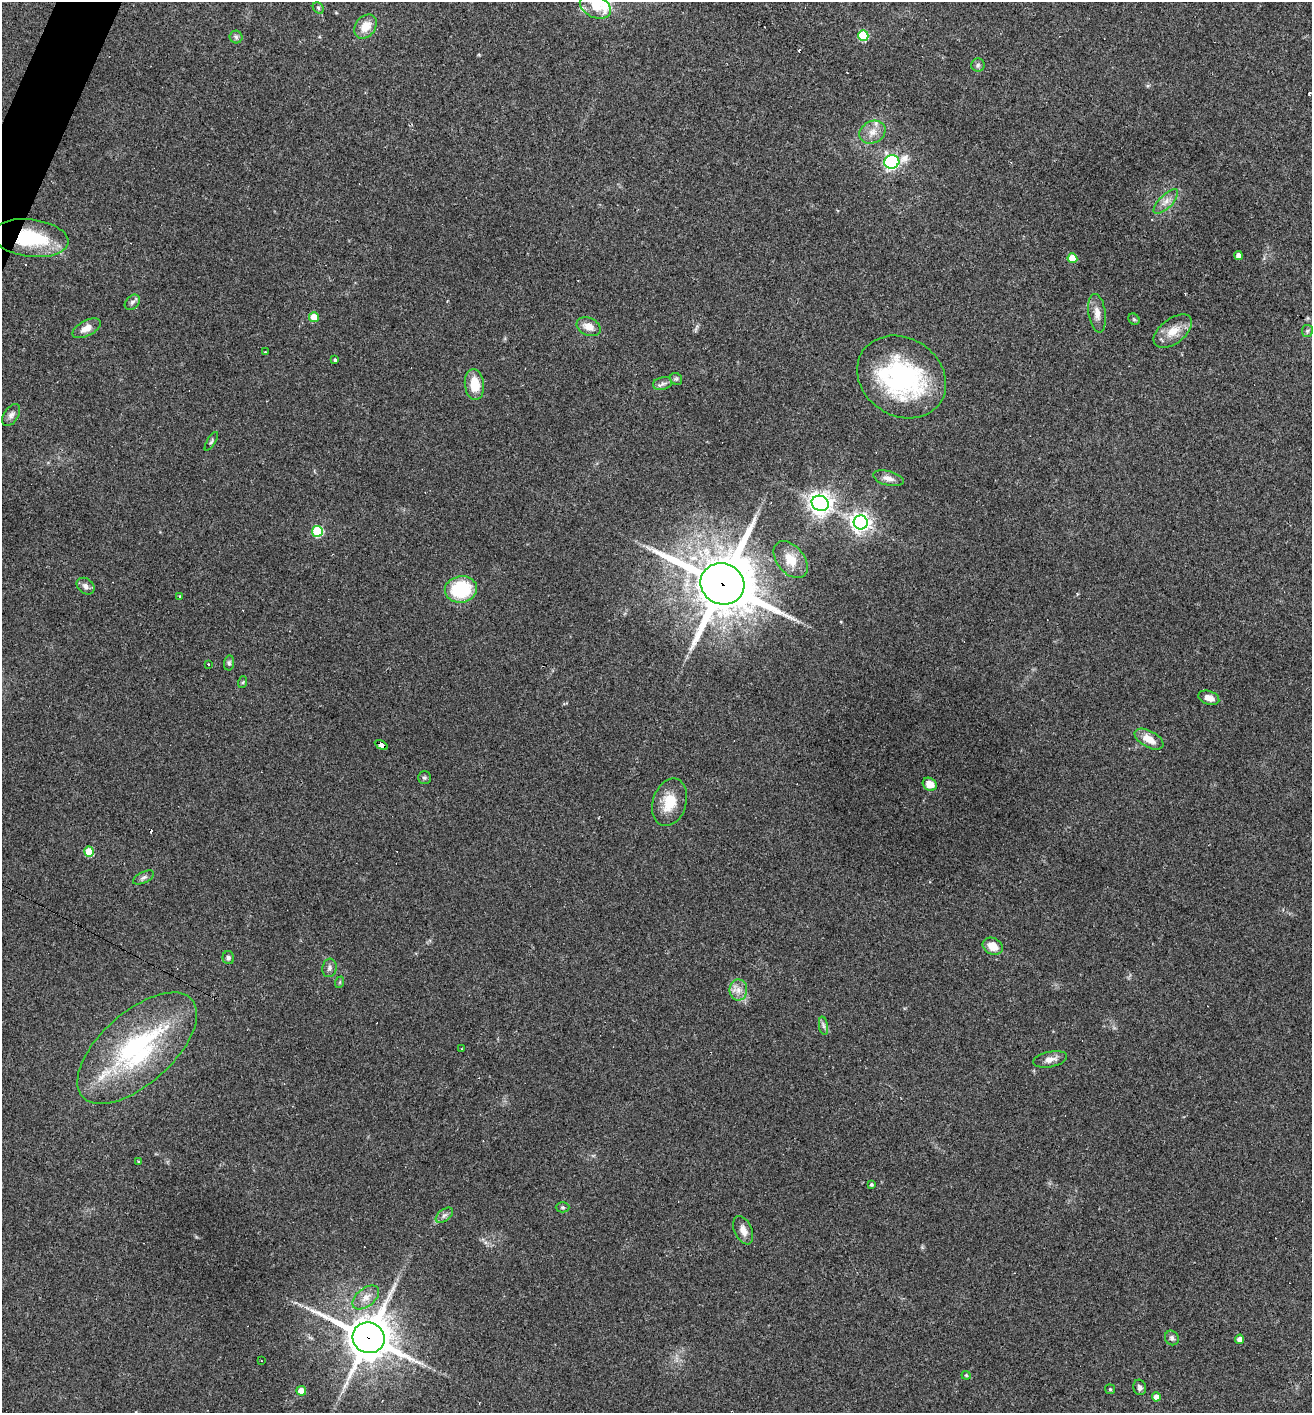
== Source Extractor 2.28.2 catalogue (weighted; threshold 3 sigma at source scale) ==
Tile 11 of 4 x 4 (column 3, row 3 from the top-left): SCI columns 2760-4069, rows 1412-2822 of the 5654 x 5643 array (HDU 1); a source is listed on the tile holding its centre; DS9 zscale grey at full resolution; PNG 1314 x 1415 px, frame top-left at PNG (2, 2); each listed source drawn as its Kron ellipse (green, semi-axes under 4 px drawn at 4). Shown black and unused: <1% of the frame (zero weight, under 2 of 3 exposures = <1% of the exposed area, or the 3 px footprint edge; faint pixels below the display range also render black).
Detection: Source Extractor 2.28.2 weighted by HDU 2 'WHT'; one run over the whole footprint, this tile lists its part. Background 0.0502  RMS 0.0065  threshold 0.0292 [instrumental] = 3 sigma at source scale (4.5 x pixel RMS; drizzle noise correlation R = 1.50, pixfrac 1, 0.05/0.05 arcsec/px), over >= 5 px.
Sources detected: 81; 8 cosmic-ray / hot-pixel residue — neither listed nor drawn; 1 inside a brighter listed object's ellipse — not listed separately; the other 72 listed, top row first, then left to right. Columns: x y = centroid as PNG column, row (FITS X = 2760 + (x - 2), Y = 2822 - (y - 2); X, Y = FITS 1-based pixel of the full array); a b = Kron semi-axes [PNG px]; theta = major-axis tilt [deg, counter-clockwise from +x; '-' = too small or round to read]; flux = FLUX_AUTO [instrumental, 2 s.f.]
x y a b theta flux
595 6 16 11 -26 9
318 8 6 5 - 1
365 26 13 10 52 9.4
863 36 5 5 - 34
236 37 6 6 - 1.5
978 65 6 6 - 1.5
872 132 14 11 27 6.4
892 162 7 6 - 170
1166 202 16 6 45 4.6
31 238 38 18 -7 43
1239 256 4 4 - 3.8
1072 258 5 5 - 15
132 302 8 6 45 1.8
1097 313 19 8 -82 6
314 317 5 5 - 8.9
1134 319 6 5 - 0.85
589 327 13 8 -23 6.3
87 328 15 7 28 5.7
1173 331 22 12 37 11
1307 331 6 5 - 1.2
265 352 3 2 - 0.79
335 360 4 3 - 1.2
902 377 47 39 -34 98
676 379 6 5 - 1.2
474 384 15 9 -84 13
662 384 10 6 13 2.3
11 415 12 7 57 2.8
211 441 11 4 58 1.2
888 478 16 7 -15 4.2
820 503 9 7 -26 500
861 522 7 7 - 330
317 531 5 5 - 46
791 560 21 13 -51 11
722 584 22 20 -23 4000
86 586 10 7 -36 2.9
461 589 16 13 9 39
179 597 3 2 - 1.3
229 663 7 5 82 1.3
208 664 3 3 - 1.2
243 682 6 4 71 0.86
1209 698 11 6 -19 5
1149 739 16 8 -29 8.1
381 745 7 4 -30 97
424 778 6 6 - 1.2
930 784 7 6 - 7.3
670 802 24 17 72 15
89 852 5 5 - 21
143 877 11 5 26 1.9
993 946 10 8 -29 8.2
228 958 6 5 - 1.6
329 968 9 7 80 2.1
340 982 6 3 72 0.71
738 990 10 9 - 4.8
823 1026 9 4 -81 1.6
137 1048 73 36 42 110
462 1049 2 2 - 0.52
1050 1059 17 7 11 4.5
139 1162 4 3 - 0.71
871 1184 4 4 - 1.1
563 1207 7 5 0 1.2
444 1215 10 5 37 2.1
743 1230 15 8 -65 5.1
366 1297 15 9 39 5.6
369 1338 16 15 - 2000
1172 1338 7 6 - 1.9
1240 1339 4 4 - 3.4
261 1361 3 2 - 0.4
966 1375 4 4 - 0.71
1140 1387 8 6 -75 2
1110 1389 5 5 - 0.82
301 1391 5 4 - 9.6
1156 1397 4 4 - 5.5
Overlapping masked pixels (flux is a lower limit): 4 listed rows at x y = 31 238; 722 584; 381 745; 369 1338